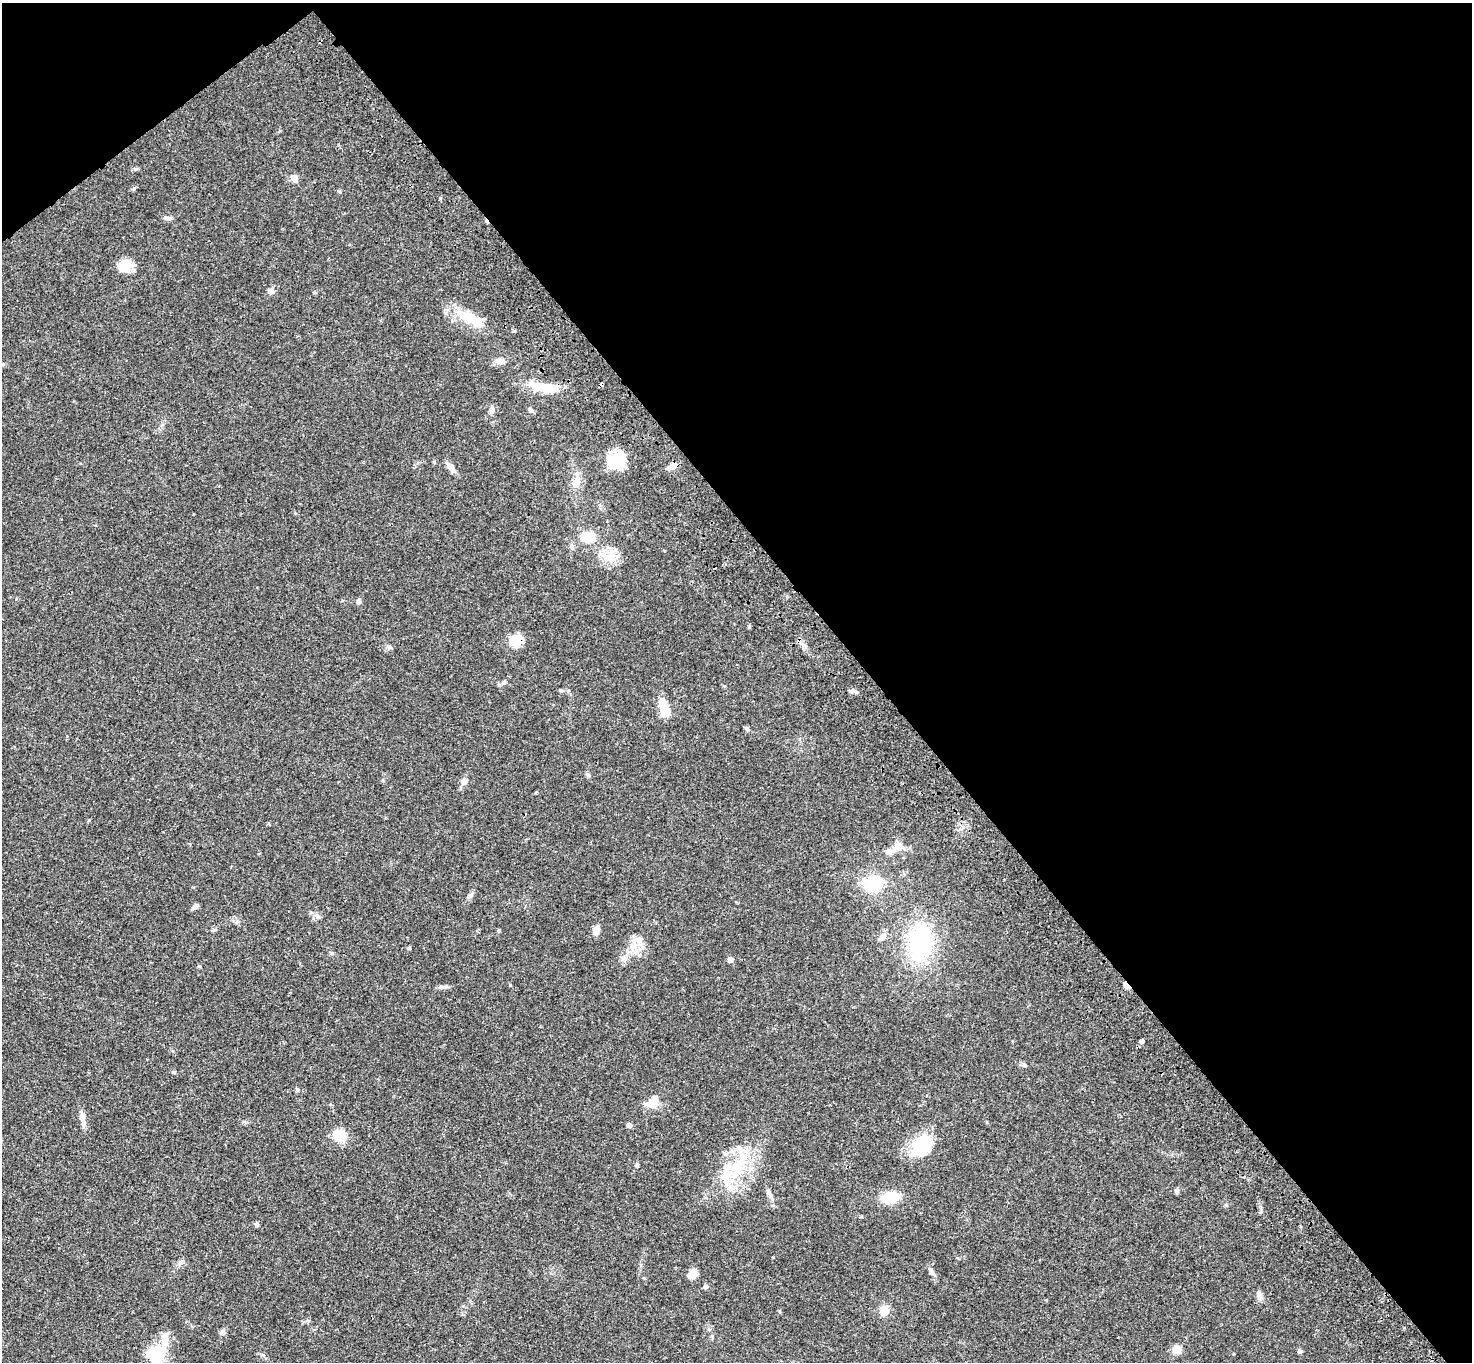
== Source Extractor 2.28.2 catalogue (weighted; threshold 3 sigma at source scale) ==
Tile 3 of 4 x 4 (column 3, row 1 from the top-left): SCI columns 3050-4519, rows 4463-5822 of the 6094 x 6064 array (HDU 1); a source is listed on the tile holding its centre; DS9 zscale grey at full resolution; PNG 1474 x 1364 px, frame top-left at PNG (2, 3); no overlay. Shown black and unused: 42% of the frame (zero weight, under 3 of 4 exposures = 6% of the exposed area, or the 3 px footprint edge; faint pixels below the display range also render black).
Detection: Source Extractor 2.28.2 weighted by HDU 2 'WHT'; one run over the whole footprint, this tile lists its part. Background 0.0463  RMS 0.0052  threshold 0.0236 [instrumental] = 3 sigma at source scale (4.5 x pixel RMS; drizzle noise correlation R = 1.50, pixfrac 1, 0.05/0.05 arcsec/px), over >= 5 px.
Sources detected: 64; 1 cosmic-ray / hot-pixel residue — not listed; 6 inside a brighter listed object's ellipse — not listed separately; the other 57 listed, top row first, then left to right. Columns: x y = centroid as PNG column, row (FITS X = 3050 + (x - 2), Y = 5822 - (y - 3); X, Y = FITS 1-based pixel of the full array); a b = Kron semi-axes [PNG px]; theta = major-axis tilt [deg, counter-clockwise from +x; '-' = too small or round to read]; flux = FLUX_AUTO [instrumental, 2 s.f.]
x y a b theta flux
294 178 9 8 - 2.5
168 218 11 5 -4 1.4
125 266 17 14 43 6.9
271 291 8 7 - 1.8
470 318 48 11 -30 13
500 361 11 8 -1 2.7
543 387 39 10 -8 13
492 410 10 6 83 1.7
530 410 9 4 -27 0.92
617 461 20 17 22 18
451 467 15 7 -51 2.9
671 467 13 6 25 3.2
575 483 17 9 50 4.1
588 537 12 9 5 13
359 601 7 6 - 0.95
515 640 16 12 29 8.1
389 647 7 5 -21 1
560 690 7 3 -19 0.67
854 692 12 5 -21 1.4
664 708 18 8 -77 13
746 728 8 4 -35 0.9
464 781 9 8 - 2.2
897 846 18 9 47 4.4
873 883 20 17 14 19
470 895 8 6 69 1.2
195 906 8 5 40 1.4
596 930 10 7 75 3.4
882 937 11 7 39 2.3
637 940 9 6 -23 2.6
920 942 30 22 85 56
409 948 4 4 - 0.65
730 960 6 6 - 1.6
1126 985 9 5 -53 2.9
443 987 11 4 4 1.3
1141 1041 6 5 - 0.94
1024 1065 6 4 -71 0.68
174 1072 5 4 - 0.61
654 1100 15 11 69 4.2
82 1118 17 7 -82 3.3
629 1125 5 5 - 1.8
340 1136 13 12 - 9.7
922 1144 31 21 34 18
637 1165 6 4 -70 0.71
737 1169 25 16 74 20
1177 1191 6 5 - 0.87
770 1195 12 5 -67 1.9
890 1198 20 12 10 12
257 1224 6 5 - 0.99
932 1272 8 6 -44 1.3
693 1274 12 8 51 3.8
706 1287 6 5 - 0.79
1259 1296 14 6 -78 2
884 1310 12 10 88 4.1
222 1333 7 6 - 1.3
1177 1349 6 6 - 9.9
1300 1351 6 5 - 0.85
156 1355 24 21 35 16
Overlapping masked pixels (flux is a lower limit): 2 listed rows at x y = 515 640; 1126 985
Isophote crosses this tile's border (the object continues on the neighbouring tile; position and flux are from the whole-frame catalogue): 1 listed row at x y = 156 1355
Unlisted compact peaks at least as high as the median listed source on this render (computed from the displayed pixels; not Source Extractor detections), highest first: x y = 134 188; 749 626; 135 169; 440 198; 510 985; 499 930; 318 917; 1226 1205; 339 191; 297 1089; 504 682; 180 1262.